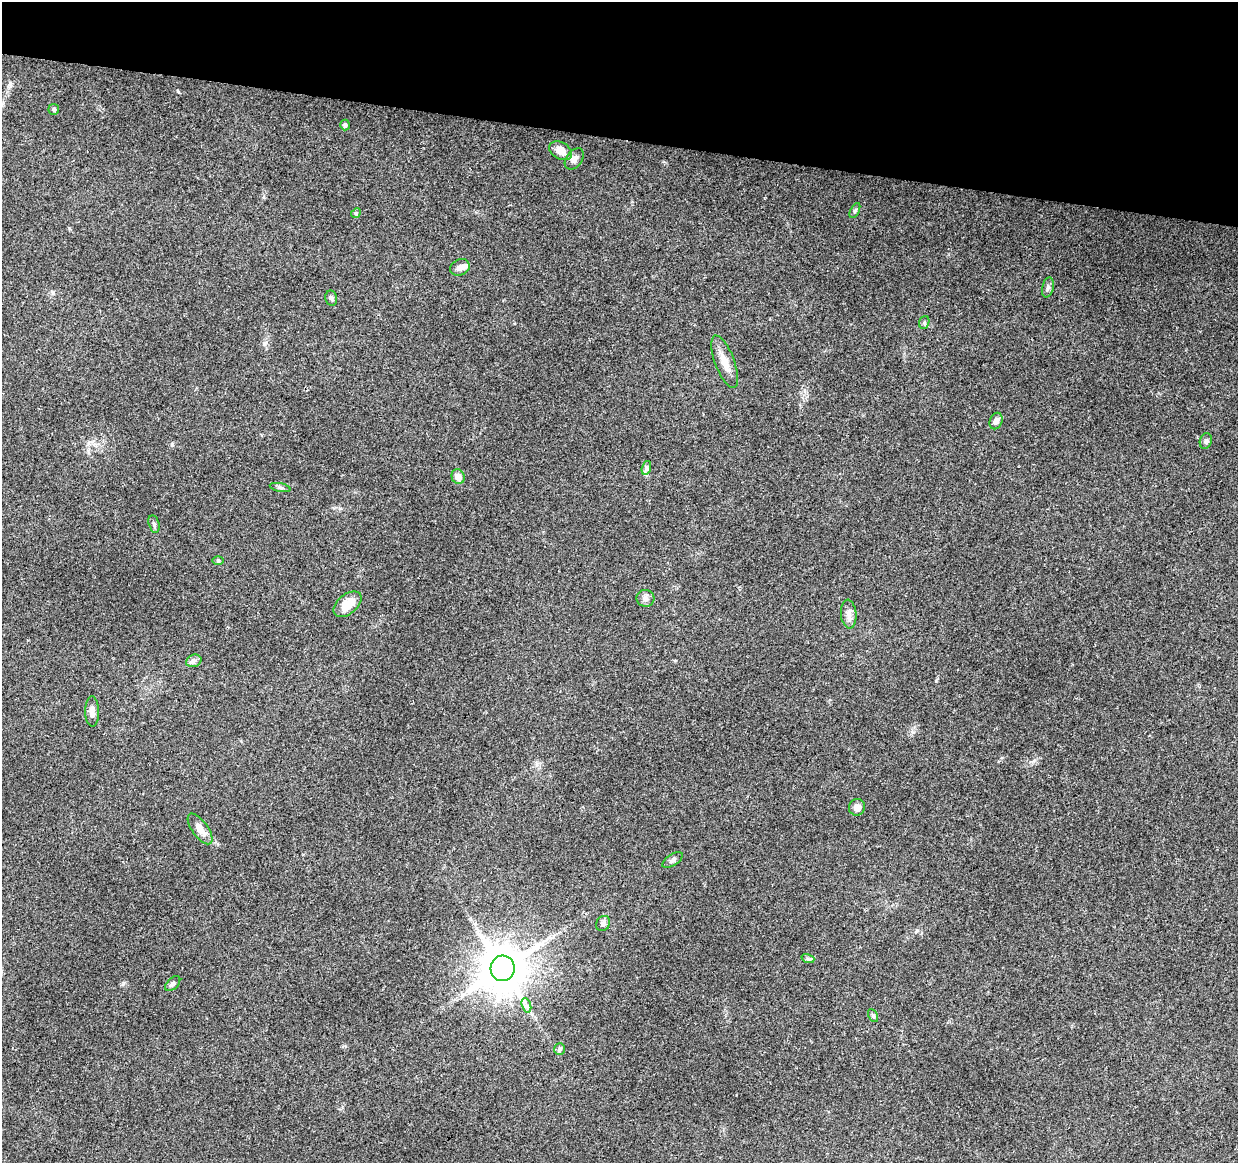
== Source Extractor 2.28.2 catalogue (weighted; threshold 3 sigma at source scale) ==
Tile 2 of 4 x 4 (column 2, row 1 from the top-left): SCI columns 1237-2472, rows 3708-4868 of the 4952 x 5152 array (HDU 1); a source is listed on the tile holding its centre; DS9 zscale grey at full resolution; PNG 1240 x 1165 px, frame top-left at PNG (2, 2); each listed source drawn as its Kron ellipse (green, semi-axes under 4 px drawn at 4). Shown black and unused: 12% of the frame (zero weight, under 2 of 3 exposures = <1% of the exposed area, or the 3 px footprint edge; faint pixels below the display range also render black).
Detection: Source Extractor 2.28.2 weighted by HDU 2 'WHT'; one run over the whole footprint, this tile lists its part. Background 0.153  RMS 0.0099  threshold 0.0447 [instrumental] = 3 sigma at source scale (4.5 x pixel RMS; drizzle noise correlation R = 1.50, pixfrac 1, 0.0396/0.0396 arcsec/px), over >= 5 px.
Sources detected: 34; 1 inside a brighter listed object's ellipse — not listed separately; the other 33 listed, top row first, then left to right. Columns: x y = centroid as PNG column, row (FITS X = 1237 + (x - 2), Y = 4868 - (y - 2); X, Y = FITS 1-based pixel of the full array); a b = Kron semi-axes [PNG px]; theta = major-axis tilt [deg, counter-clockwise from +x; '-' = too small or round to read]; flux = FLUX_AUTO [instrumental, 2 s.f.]
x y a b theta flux
54 109 5 5 - 1.8
345 125 5 4 - 1.7
561 151 12 8 -28 10
574 159 12 8 53 4.7
855 210 8 4 63 1.5
356 213 5 4 - 1.2
460 267 10 8 24 4.7
1048 287 10 5 78 3
331 298 7 6 - 2.3
924 322 6 5 - 1.7
725 362 28 9 -69 12
996 421 8 6 66 4
1206 441 8 6 73 2.7
646 468 7 4 73 2.1
458 477 7 6 - 6.7
280 488 10 4 -11 2.1
154 524 9 5 -76 2.3
218 560 6 4 0 1.2
645 598 9 8 - 4.4
348 604 16 9 40 16
849 614 14 7 -85 5.9
194 661 8 6 22 2.9
92 712 15 7 -90 6.3
857 807 8 8 - 6.3
200 829 18 8 -54 9.8
673 860 11 5 33 3.3
603 923 8 6 55 3.4
808 959 7 4 -18 1.7
503 968 13 12 - 3900
173 984 9 5 44 2.3
526 1005 7 4 -72 2.7
873 1016 7 4 -63 1.6
559 1049 6 5 - 2.5
Unlisted compact peaks at least as high as the median listed source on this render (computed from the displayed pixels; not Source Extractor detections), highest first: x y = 936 681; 178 91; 123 984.